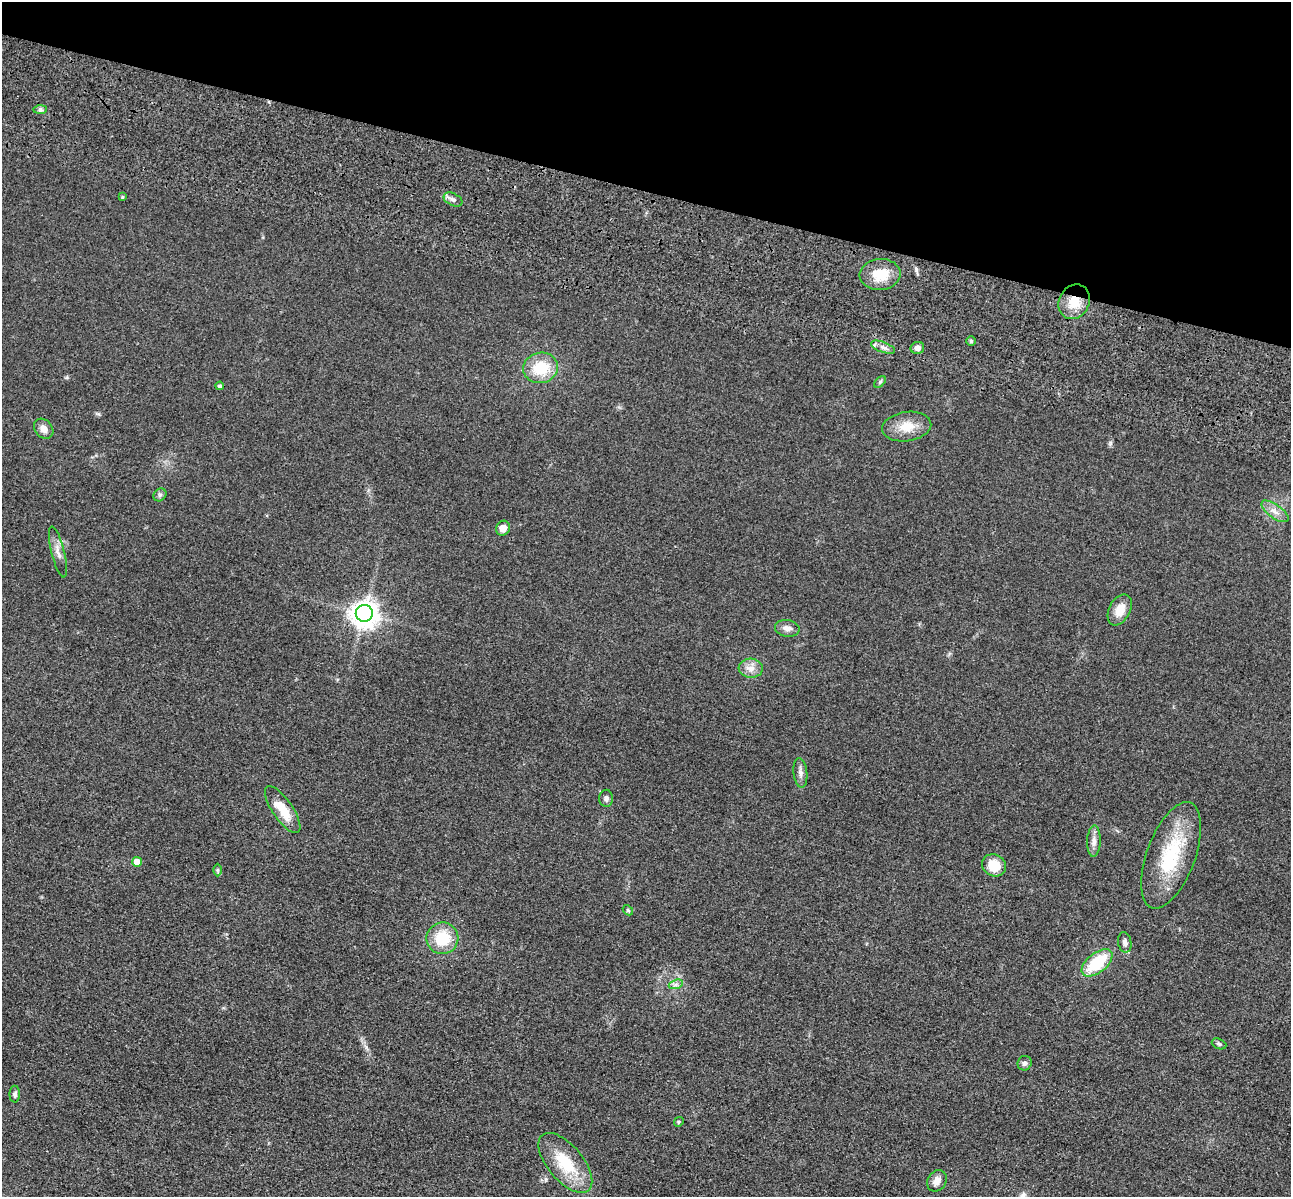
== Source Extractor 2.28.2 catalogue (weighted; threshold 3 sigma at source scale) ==
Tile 2 of 4 x 4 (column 2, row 1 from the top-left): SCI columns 1462-2750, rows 3980-5174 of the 5350 x 5365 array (HDU 1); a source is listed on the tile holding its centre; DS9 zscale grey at full resolution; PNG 1293 x 1199 px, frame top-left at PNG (2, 2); each listed source drawn as its Kron ellipse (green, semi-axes under 4 px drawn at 4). Shown black and unused: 16% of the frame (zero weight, under 3 of 4 exposures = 9% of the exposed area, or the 3 px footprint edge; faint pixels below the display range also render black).
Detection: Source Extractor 2.28.2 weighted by HDU 2 'WHT'; one run over the whole footprint, this tile lists its part. Background 0.0485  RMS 0.0084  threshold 0.0377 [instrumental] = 3 sigma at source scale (4.5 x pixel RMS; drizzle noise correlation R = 1.50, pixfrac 1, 0.05/0.05 arcsec/px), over >= 5 px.
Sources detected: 40; all 40 listed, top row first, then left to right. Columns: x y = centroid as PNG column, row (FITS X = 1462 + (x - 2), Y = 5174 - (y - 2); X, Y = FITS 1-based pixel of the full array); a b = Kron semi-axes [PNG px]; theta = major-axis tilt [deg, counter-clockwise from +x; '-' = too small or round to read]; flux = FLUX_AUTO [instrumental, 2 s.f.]
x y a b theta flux
40 109 7 4 0 1.7
122 197 4 4 - 1
453 199 10 6 -26 3.1
880 274 20 15 5 18
1074 302 18 15 62 16
971 341 5 4 - 1.2
883 347 13 5 -20 3.7
917 348 7 6 - 3.6
540 368 17 15 15 27
880 382 7 4 46 1.5
220 386 4 4 - 2.2
907 427 25 14 8 15
44 429 11 8 -49 5.7
160 495 7 5 44 1.8
1275 511 16 7 -36 6
503 528 7 6 - 6.6
58 552 26 6 -76 6.1
1120 610 17 10 62 12
364 613 8 8 - 940
787 628 12 8 -10 5.1
751 668 12 9 -3 6.6
800 773 15 7 -84 3.8
606 798 8 6 -90 2.7
283 809 28 10 -56 19
1094 841 15 7 87 4.8
1171 855 56 24 70 57
137 862 5 5 - 11
994 865 12 10 -29 18
218 870 6 4 90 1.3
628 910 6 4 -47 1.2
442 938 16 16 - 27
1125 942 10 6 -78 3.6
1097 963 18 9 39 39
676 984 7 4 19 2.3
1219 1044 7 5 -23 1.8
1025 1063 7 7 - 2.6
15 1094 8 5 -89 1.9
679 1122 5 4 - 1.1
565 1163 36 17 -50 35
937 1181 11 9 57 5.8
Overlapping masked pixels (flux is a lower limit): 1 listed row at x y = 1074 302
Unlisted compact peaks at least as high as the median listed source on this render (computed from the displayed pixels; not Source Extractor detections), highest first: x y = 916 269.